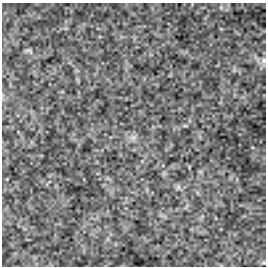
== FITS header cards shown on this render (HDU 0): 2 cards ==
NAXIS1  =                  264
NAXIS2  =                  264

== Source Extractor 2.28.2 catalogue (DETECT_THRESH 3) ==
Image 264 x 264 px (HDU 0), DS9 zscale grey, 1 PNG px = 1 image px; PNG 268 x 268 px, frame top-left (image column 1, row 264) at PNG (2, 3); no overlay
Background -2.87e-34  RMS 1.3e-32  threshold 3.95e-32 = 3 sigma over >= 5 px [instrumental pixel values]
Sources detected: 5; all 5 listed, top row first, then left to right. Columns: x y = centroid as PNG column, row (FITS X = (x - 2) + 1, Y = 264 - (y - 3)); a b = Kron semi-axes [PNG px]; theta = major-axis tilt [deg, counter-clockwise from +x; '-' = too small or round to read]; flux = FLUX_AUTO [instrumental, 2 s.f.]
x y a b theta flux
29 51 11 4 -27 1.8e-30
264 60 8 8 - 3.6e-30
185 126 6 4 -18 9.5e-31
133 137 9 6 69 3.3e-30
178 187 7 4 -90 1.7e-30
At the frame edge (FLAGS 8, measured only in part): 1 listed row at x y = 264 60